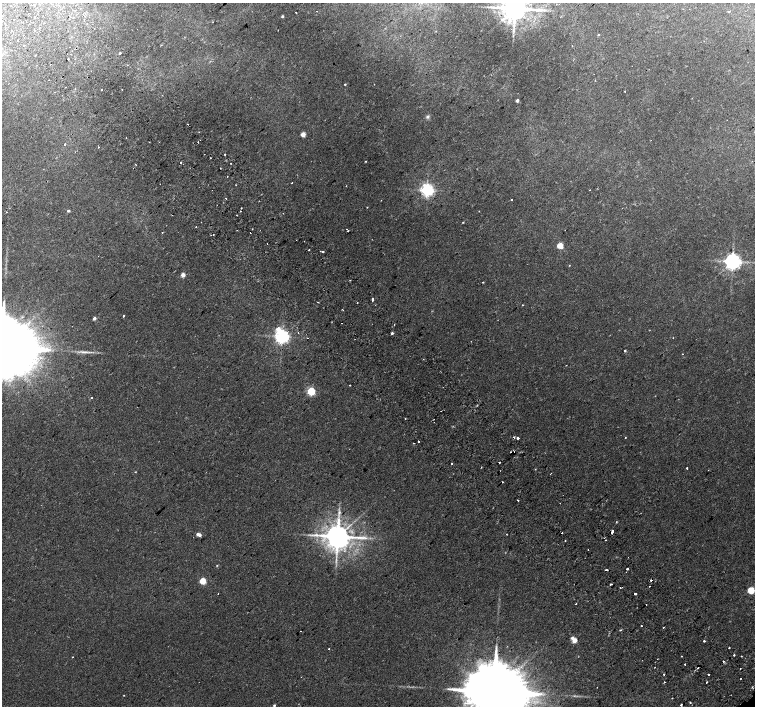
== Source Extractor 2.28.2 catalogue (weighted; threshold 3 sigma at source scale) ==
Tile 11 of 4 x 4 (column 3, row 3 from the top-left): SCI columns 3055-4559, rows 1605-3011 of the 6115 x 6087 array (HDU 1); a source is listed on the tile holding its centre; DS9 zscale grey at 2 x 2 block average (1 PNG px = mean of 2 x 2 image px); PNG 757 x 708 px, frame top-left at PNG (2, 3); no overlay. Shown black and unused: <1% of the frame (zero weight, under 2 of 3 exposures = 3% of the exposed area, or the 3 px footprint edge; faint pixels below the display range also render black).
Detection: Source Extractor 2.28.2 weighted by HDU 2 'WHT'; one run over the whole footprint, this tile lists its part. Background 0.0423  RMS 0.0045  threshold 0.02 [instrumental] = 3 sigma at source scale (4.5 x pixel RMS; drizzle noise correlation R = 1.50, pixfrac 1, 0.0396/0.0396 arcsec/px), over >= 5 px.
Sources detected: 150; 1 inside a brighter object's white glare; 12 cosmic-ray / hot-pixel residue — not listed; the other 137 listed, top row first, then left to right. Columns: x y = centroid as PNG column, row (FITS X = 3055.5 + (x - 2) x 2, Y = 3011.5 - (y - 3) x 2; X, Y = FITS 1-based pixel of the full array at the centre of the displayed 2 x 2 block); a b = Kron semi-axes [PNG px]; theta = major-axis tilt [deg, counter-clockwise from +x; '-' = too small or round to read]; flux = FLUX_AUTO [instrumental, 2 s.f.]
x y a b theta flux
10 5 2 2 - 5.9
490 7 4 3 - 1.4
515 8 6 6 - 1700
317 11 2 2 - 0.7
296 12 2 2 - 0.66
728 12 2 2 - 0.79
282 16 2 2 - 1.5
35 17 2 2 - 2.2
87 23 2 2 - 1.2
598 35 3 2 - 0.77
24 45 2 2 - 3.9
572 46 2 2 - 0.74
120 53 2 2 - 2.3
68 59 2 2 - 2.1
345 84 2 2 - 0.76
65 87 2 2 - 0.4
122 89 2 2 - 0.47
102 90 2 2 - 0.62
625 91 2 2 - 0.51
517 100 2 2 - 3.8
427 117 5 4 - 1.9
187 124 2 2 - 2.7
303 134 3 2 - 14
126 137 2 2 - 0.46
200 140 2 2 - 1.4
149 142 2 2 - 0.43
198 142 2 2 - 0.95
64 145 3 2 - 0.56
98 147 2 2 - 0.67
225 154 2 2 - 0.66
210 158 2 2 - 0.75
365 161 2 2 - 0.48
181 162 2 2 - 7.7
231 163 2 2 - 0.37
135 164 2 2 - 0.37
227 176 2 2 - 0.37
292 183 2 2 - 0.37
236 185 2 2 - 0.55
427 190 4 4 - 290
590 190 2 2 - 0.35
226 198 2 2 - 0.98
511 199 2 2 - 1
367 207 2 2 - 1
241 208 2 2 - 2
68 211 2 2 - 2.2
479 211 2 2 - 0.46
6 212 2 2 - 0.43
201 222 2 2 - 1.1
463 222 2 2 - 0.54
196 227 2 2 - 1.3
346 229 2 2 - 2
348 231 2 2 - 1.9
162 232 2 2 - 0.44
250 233 2 2 - 3.3
213 234 2 2 - 0.4
560 246 3 3 - 28
309 250 2 2 - 2.3
323 252 2 2 - 1.7
732 261 4 4 - 520
569 265 2 2 - 0.4
183 275 2 2 - 11
350 280 3 2 - 0.52
483 282 3 2 - 0.52
373 299 2 2 - 5.9
318 302 2 2 - 1.5
357 303 2 2 - 0.91
522 305 2 2 - 1.4
123 316 2 2 - 4
94 318 3 2 - 3.3
278 329 4 4 - 8.3
392 333 2 2 - 2.9
282 336 4 4 - 340
2 347 25 13 40 19000
625 351 2 2 - 1.8
85 352 4 3 - 1.5
683 354 2 2 - 0.66
566 365 2 2 - 0.34
350 385 2 2 - 0.69
311 391 3 3 - 73
92 398 2 2 - 0.88
441 411 2 2 - 1
405 419 2 2 - 1.2
625 437 2 2 - 1
517 438 2 2 - 13
418 441 2 2 - 1.3
510 452 2 2 - 1.7
500 462 2 2 - 1.5
452 463 2 2 - 1.5
481 467 2 2 - 1.4
687 468 2 2 - 5.9
135 472 2 2 - 0.48
502 482 2 2 - 0.47
518 500 2 2 - 2.1
339 512 6 3 78 2
616 522 2 2 - 0.52
612 531 4 2 - 7.7
562 533 2 2 - 2.1
199 535 4 2 - 5.7
337 536 6 5 - 1600
565 541 2 2 - 1.3
588 550 2 2 - 0.49
217 565 3 2 - 0.49
627 569 2 2 - 5.4
606 570 3 2 - 0.81
651 580 2 2 - 2.7
202 581 3 3 - 31
611 584 2 2 - 2.7
620 587 2 2 - 0.81
751 590 3 3 - 41
635 594 2 2 - 4.2
576 604 2 2 - 1.6
646 604 2 2 - 0.38
641 625 2 2 - 7.9
620 630 2 2 - 0.82
300 631 2 2 - 1.1
572 638 3 3 - 3.6
574 641 3 2 - 11
704 641 2 2 - 1.7
729 647 2 2 - 1.5
329 649 2 2 - 3.2
734 655 2 2 - 3.9
681 656 2 2 - 0.37
741 656 2 2 - 0.73
72 657 2 2 - 1.3
723 661 2 2 - 2.3
685 664 2 2 - 1.9
664 674 2 2 - 1.2
709 674 2 2 - 12
740 679 2 2 - 0.56
706 682 2 2 - 0.76
597 687 2 2 - 0.27
752 687 2 2 - 0.64
494 692 19 12 37 13000
124 695 2 2 - 0.36
690 703 2 2 - 1.5
274 705 2 2 - 1.2
681 705 2 2 - 2.5
Overlapping masked pixels (flux is a lower limit): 2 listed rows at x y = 651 580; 635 594
Isophote crosses this tile's border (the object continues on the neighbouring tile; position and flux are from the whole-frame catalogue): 3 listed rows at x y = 515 8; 2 347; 494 692
Diffuse or blended objects may show on this block-average render without a row.